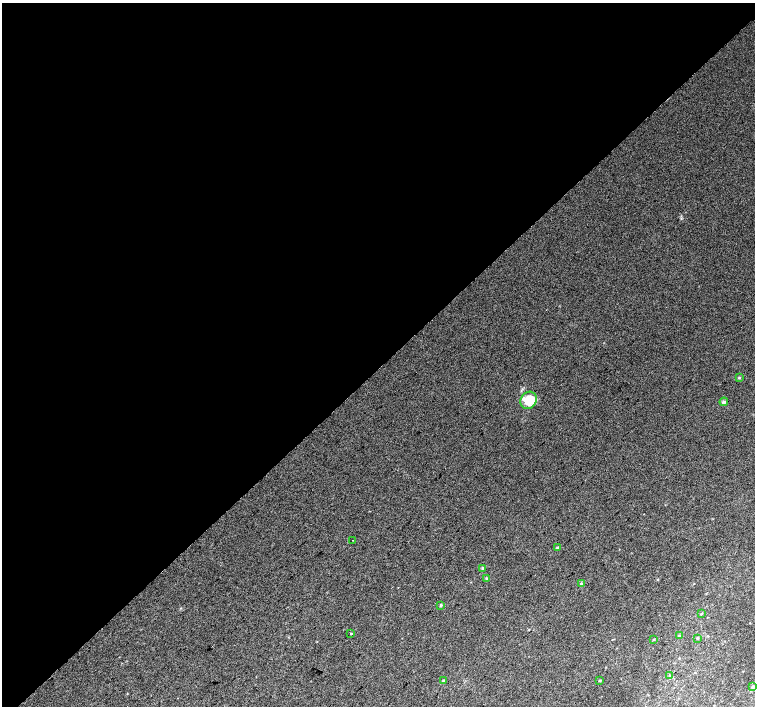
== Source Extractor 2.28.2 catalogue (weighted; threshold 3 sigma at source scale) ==
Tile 2 of 4 x 4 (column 2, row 1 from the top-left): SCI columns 1545-3050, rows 4481-5888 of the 6096 x 6079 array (HDU 1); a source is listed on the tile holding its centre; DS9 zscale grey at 2 x 2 block average (1 PNG px = mean of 2 x 2 image px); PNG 757 x 708 px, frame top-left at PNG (2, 3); each listed source drawn as its Kron ellipse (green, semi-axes under 4 px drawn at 4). Shown black and unused: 52% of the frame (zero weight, under 2 of 3 exposures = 2% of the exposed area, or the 3 px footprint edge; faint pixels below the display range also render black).
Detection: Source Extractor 2.28.2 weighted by HDU 2 'WHT'; one run over the whole footprint, this tile lists its part. Background 0.0558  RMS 0.013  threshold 0.0604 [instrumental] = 3 sigma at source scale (4.5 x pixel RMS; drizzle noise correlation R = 1.50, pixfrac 1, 0.0396/0.0396 arcsec/px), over >= 5 px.
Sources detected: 19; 1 inside a brighter listed object's ellipse — not listed separately; the other 18 listed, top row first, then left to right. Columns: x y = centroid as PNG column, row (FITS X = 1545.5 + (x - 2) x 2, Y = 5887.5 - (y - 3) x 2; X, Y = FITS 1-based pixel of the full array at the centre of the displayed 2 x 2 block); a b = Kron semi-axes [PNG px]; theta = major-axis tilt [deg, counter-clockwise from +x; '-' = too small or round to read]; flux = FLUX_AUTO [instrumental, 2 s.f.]
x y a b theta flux
739 377 3 3 - 2.5
528 400 9 7 54 58
724 402 4 3 - 8.3
352 540 2 2 - 1.6
557 548 4 3 - 4.1
482 568 4 3 - 3.1
486 578 3 3 - 2.2
581 584 4 3 - 5.6
441 605 4 3 - 2.8
701 614 3 2 - 2.7
351 633 2 2 - 6.8
679 635 4 3 - 3.1
697 638 3 2 - 2.4
654 639 2 2 - 1.9
670 675 3 2 - 1.8
443 681 4 3 - 3.3
600 681 3 2 - 1.9
753 687 4 3 - 4
Diffuse or blended objects may show on this block-average render without a row.